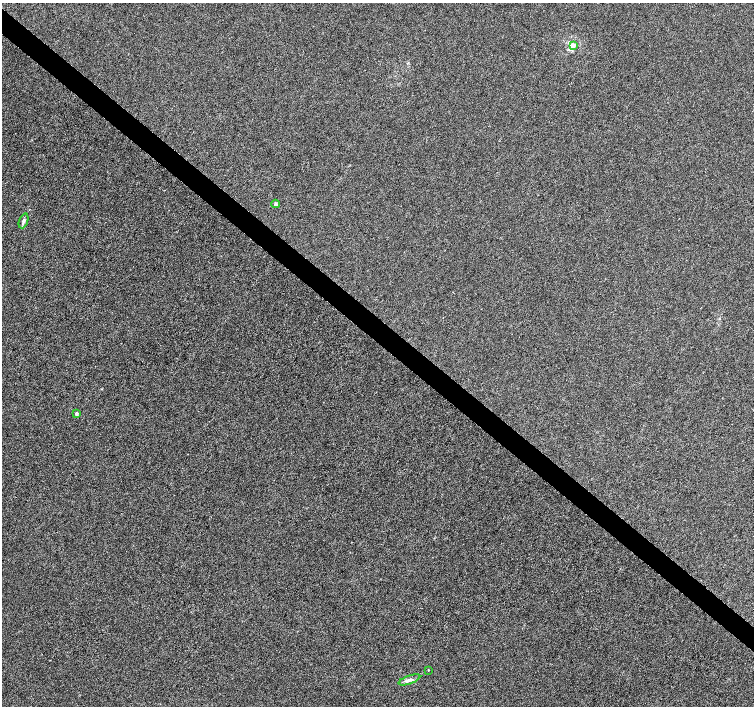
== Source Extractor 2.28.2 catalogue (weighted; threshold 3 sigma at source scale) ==
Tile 11 of 4 x 4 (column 3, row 3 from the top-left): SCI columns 3012-4514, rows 1641-3047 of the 6016 x 6029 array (HDU 1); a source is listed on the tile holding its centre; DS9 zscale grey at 2 x 2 block average (1 PNG px = mean of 2 x 2 image px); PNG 756 x 708 px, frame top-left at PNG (2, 3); each listed source drawn as its Kron ellipse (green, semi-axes under 4 px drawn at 4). Shown black and unused: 4% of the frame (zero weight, under 3 of 6 exposures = <1% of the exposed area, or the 3 px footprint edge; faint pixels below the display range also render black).
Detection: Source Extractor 2.28.2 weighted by HDU 2 'WHT'; one run over the whole footprint, this tile lists its part. Background -1.45e-04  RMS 0.0023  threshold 0.00942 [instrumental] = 3 sigma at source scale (4.09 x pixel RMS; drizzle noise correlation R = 1.36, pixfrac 0.8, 0.0396/0.0396 arcsec/px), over >= 5 px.
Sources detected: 6; all 6 listed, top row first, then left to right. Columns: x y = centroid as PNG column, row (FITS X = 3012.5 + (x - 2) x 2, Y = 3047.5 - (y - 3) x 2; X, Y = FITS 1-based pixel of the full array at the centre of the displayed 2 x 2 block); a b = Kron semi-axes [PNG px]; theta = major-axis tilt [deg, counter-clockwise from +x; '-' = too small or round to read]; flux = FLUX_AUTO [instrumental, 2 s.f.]
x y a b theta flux
573 45 3 3 - 3.9
276 204 4 4 - 1
24 221 8 4 69 1.2
76 414 4 3 - 0.86
428 670 2 2 - 0.35
409 680 11 4 20 1.9